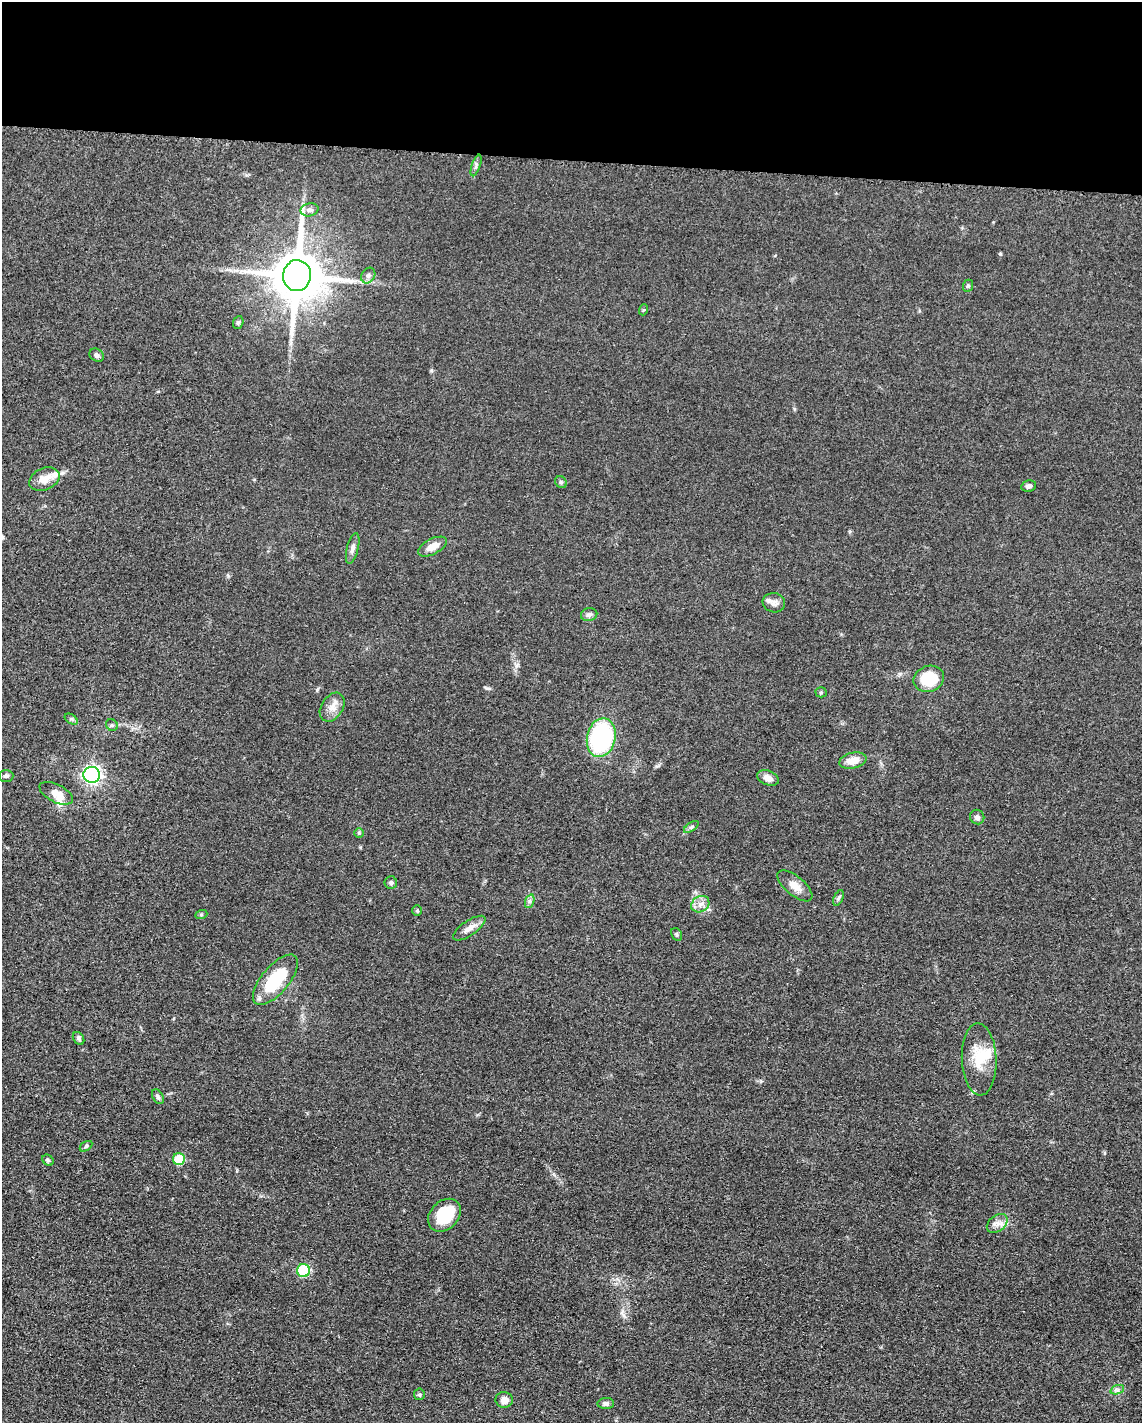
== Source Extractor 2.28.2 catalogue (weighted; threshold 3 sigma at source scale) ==
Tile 3 of 4 x 3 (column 3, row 1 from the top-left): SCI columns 2297-3436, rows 3071-4491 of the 4592 x 4657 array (HDU 1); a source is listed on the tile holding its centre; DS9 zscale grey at full resolution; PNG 1144 x 1425 px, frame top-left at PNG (2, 2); each listed source drawn as its Kron ellipse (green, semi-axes under 4 px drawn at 4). Shown black and unused: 11% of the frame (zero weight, under 3 of 5 exposures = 4% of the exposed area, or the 3 px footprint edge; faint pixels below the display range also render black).
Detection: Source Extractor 2.28.2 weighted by HDU 2 'WHT'; one run over the whole footprint, this tile lists its part. Background 0.0476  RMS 0.0056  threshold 0.0253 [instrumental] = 3 sigma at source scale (4.5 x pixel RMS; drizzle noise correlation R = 1.50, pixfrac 1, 0.05/0.05 arcsec/px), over >= 5 px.
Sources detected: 56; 1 inside a brighter object's white glare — neither listed nor drawn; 3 inside a brighter listed object's ellipse — not listed separately; the other 52 listed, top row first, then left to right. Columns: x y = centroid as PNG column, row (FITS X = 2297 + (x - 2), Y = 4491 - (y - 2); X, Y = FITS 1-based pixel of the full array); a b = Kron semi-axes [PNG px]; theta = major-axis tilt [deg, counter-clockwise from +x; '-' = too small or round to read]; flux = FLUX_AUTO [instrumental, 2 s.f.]
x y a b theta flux
476 165 11 3 71 1.4
310 210 9 6 12 1.9
297 276 15 14 - 2600
368 276 8 6 58 1.9
968 286 6 5 - 1
643 310 5 3 - 0.57
238 322 6 5 - 1
97 355 7 6 - 1.7
44 479 16 11 23 6.8
561 482 6 5 - 0.96
1029 486 7 5 12 1.7
432 547 16 7 27 5.8
353 548 16 6 76 2.5
774 603 11 9 -9 2.7
589 615 8 6 12 1.7
929 679 15 13 20 21
821 692 5 5 - 0.67
332 707 16 10 57 5
71 719 7 4 -33 0.94
112 725 6 5 - 1.1
601 738 19 14 77 73
853 761 14 7 13 6.7
92 775 8 8 - 150
6 776 7 6 - 1.2
768 778 11 7 -22 3.9
56 793 18 9 -27 6.1
977 817 7 7 - 1.9
691 827 8 4 35 1.1
359 833 5 5 - 0.69
391 882 6 6 - 1.3
795 886 21 9 -40 5.6
838 898 8 4 66 1.1
530 901 7 4 71 1.3
700 904 9 7 34 3.3
417 911 5 5 - 0.75
201 915 6 4 19 0.7
469 928 19 7 34 4.3
677 934 7 5 -59 0.93
275 980 31 13 50 31
78 1038 7 5 -58 1.3
979 1059 36 17 -87 16
158 1097 8 5 -61 1.2
86 1146 7 4 32 1
179 1159 6 6 - 19
48 1160 6 5 - 0.87
444 1215 18 14 45 22
997 1223 12 8 38 3.3
304 1271 6 6 - 31
1117 1390 7 4 18 1.4
419 1394 6 5 - 0.82
504 1400 9 8 - 4.6
606 1403 8 5 1 1.6
Unlisted compact peaks at least as high as the median listed source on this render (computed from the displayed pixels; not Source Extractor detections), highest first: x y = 1000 254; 317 690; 487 688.